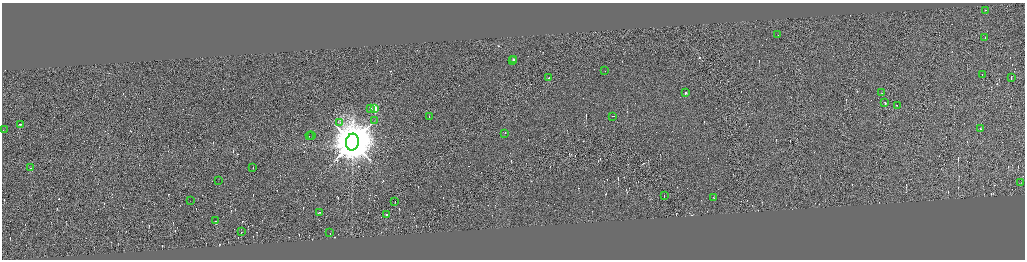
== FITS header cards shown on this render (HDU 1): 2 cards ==
NAXIS1  =                 4092
NAXIS2  =                 1030

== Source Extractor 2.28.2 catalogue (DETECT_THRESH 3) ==
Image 4092 x 1030 px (HDU 1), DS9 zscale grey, zoomed out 1/4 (1 PNG px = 4 x 4 image px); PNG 1027 x 262 px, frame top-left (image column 4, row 1030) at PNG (2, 3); each listed source drawn as its Kron ellipse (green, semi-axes under 4 px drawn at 4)
Background -0.0128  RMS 4.2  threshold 12.7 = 3 sigma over >= 5 px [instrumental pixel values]
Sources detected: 420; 381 cannot appear on this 1/4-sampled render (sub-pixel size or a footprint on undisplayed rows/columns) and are neither listed nor drawn; the other 39 listed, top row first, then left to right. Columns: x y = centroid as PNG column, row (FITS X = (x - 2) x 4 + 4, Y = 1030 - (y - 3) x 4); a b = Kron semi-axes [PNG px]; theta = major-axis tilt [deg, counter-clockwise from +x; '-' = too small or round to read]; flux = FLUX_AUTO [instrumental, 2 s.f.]
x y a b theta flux
985 11 2 1 - 1.4e+04
778 35 2 1 - 6.0e+02
985 38 2 1 - 2.4e+04
513 60 2 1 - 1.6e+04
512 61 2 2 - 2.1e+03
605 71 2 1 - 4.8e+02
982 75 3 1 - 1.2e+04
549 78 3 1 - 2.6e+04
1011 78 2 1 - 1.8e+04
685 93 2 1 - 2.5e+04
881 93 2 1 - 1.2e+03
885 103 2 1 - 1.3e+04
897 106 2 1 - 1.7e+04
370 109 2 2 - 1.9e+03
374 109 2 2 - 1.4e+05
429 117 3 1 - 1.9e+04
613 117 3 1 - 7.4e+03
374 121 4 1 - 1.4e+03
339 123 3 2 - 2.6e+03
20 125 2 1 - 2.3e+04
980 129 2 1 - 9.4e+03
3 130 2 1 - 1.0e+04
504 134 2 1 - 2.0e+04
310 136 4 1 - 3.0e+04
311 136 2 1 - 1.8e+04
352 143 8 6 79 1.7e+07
31 168 2 1 - 2.2e+04
253 168 2 1 - 1.8e+04
218 181 2 1 - 4.9e+02
1020 183 2 1 - 2.3e+03
664 196 2 1 - 1.2e+03
713 198 2 1 - 1.2e+04
190 201 2 1 - 3.1e+02
395 202 2 1 - 1.8e+03
319 213 3 1 - 2.3e+04
386 215 2 1 - 2.5e+04
215 221 2 1 - 2.5e+05
241 232 2 1 - 1.1e+04
330 233 2 1 - 9.1e+03
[381 sub-pixel or undisplayed-footprint detections neither listed nor drawn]